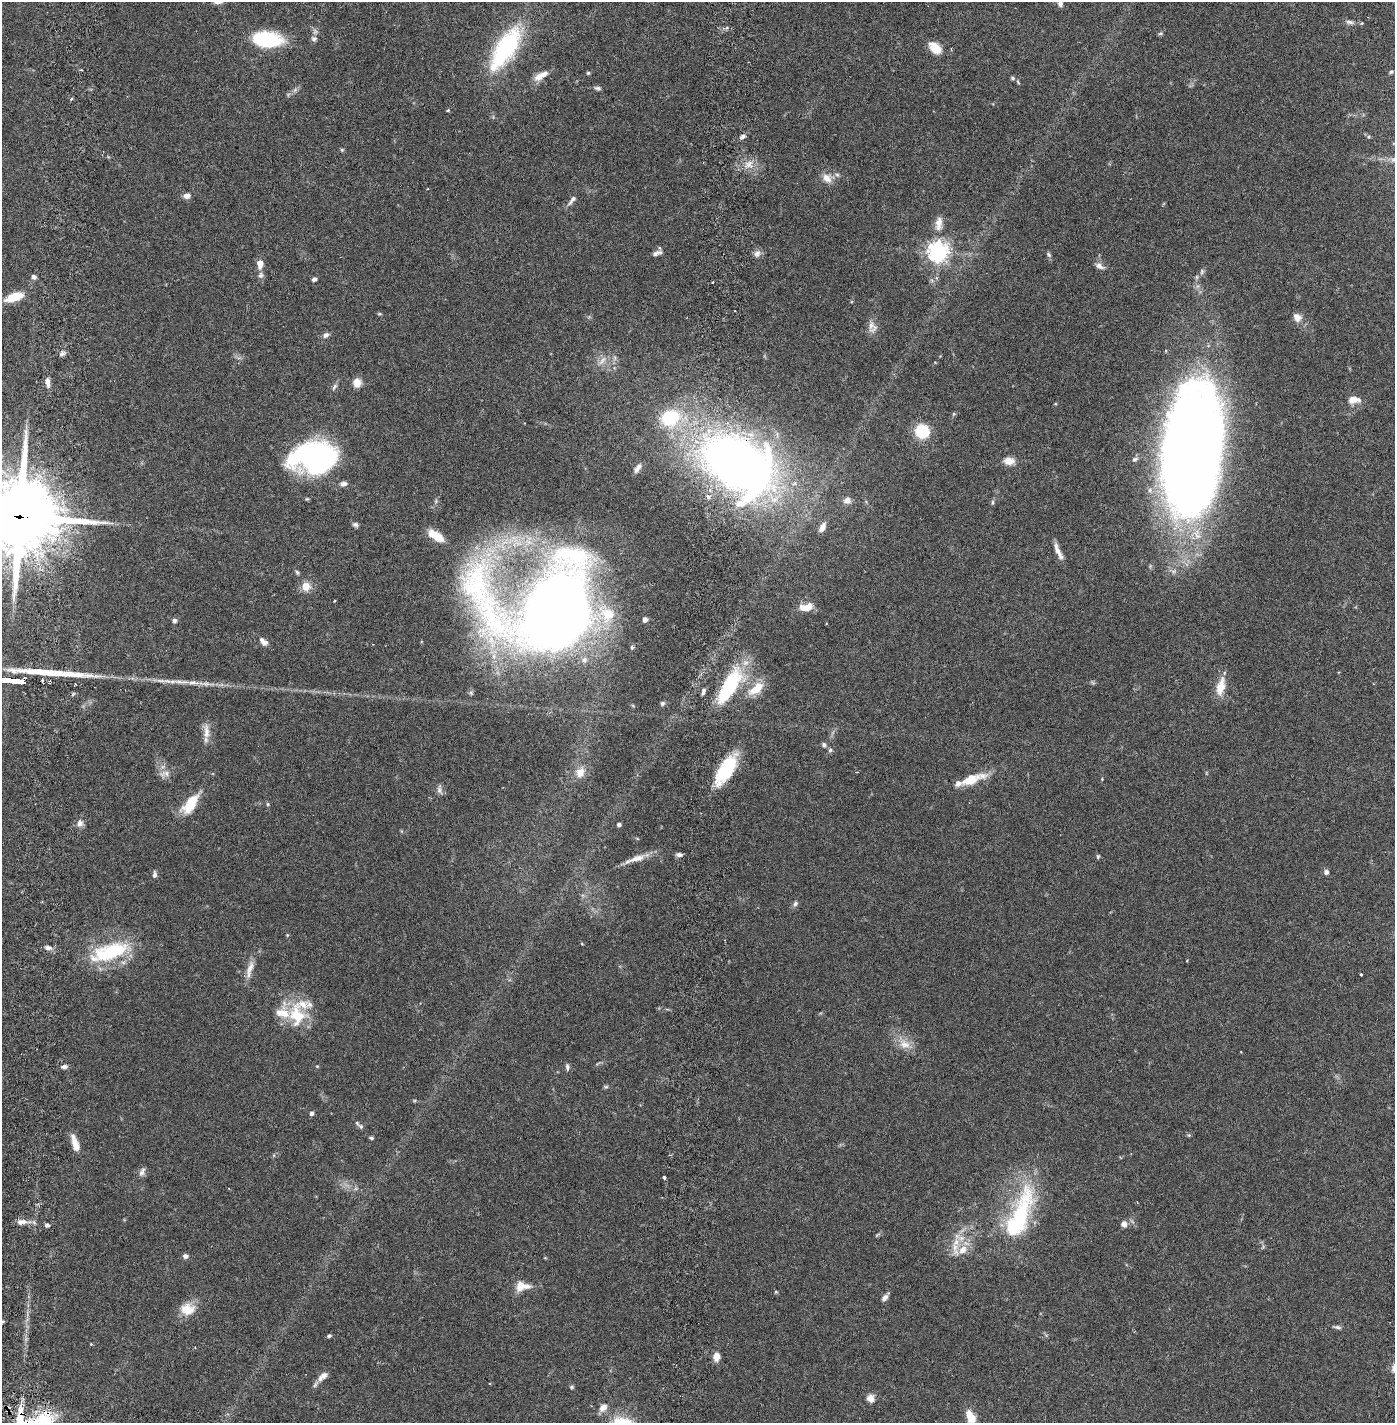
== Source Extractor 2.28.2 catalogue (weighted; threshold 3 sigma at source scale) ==
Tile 11 of 4 x 4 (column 3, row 3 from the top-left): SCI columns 2888-4280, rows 1509-2929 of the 5885 x 5856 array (HDU 1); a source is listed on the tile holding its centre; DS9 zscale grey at full resolution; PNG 1397 x 1425 px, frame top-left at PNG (2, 2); no overlay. Shown black and unused: <1% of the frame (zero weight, under 2 of 6 exposures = <1% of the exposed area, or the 3 px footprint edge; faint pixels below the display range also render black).
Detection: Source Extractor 2.28.2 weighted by HDU 2 'WHT'; one run over the whole footprint, this tile lists its part. Background 0.0405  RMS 0.004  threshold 0.0165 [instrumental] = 3 sigma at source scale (4.09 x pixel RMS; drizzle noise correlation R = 1.36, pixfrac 0.8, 0.05/0.05 arcsec/px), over >= 5 px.
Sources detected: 151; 1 long thin detection or spike segment (spike, bleed or trail) — not listed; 11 inside a brighter listed object's ellipse — not listed separately; the other 139 listed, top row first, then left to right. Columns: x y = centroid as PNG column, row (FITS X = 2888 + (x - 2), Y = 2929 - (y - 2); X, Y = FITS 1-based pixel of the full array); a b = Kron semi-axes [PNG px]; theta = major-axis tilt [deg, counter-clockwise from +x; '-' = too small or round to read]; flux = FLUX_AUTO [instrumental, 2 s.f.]
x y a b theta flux
1060 4 8 6 -80 0.88
1350 22 12 5 -5 0.87
1362 23 5 3 - 0.2
1161 33 7 5 7 0.36
267 39 24 12 -4 24
314 39 8 7 - 0.73
506 48 57 21 57 27
935 48 17 10 -43 3.5
1391 72 6 4 28 0.44
588 73 4 4 - 0.32
541 75 21 8 30 2.5
1013 78 6 5 - 0.42
1018 82 6 4 -63 0.3
598 88 9 5 -11 0.58
71 99 4 3 - 0.28
448 110 5 4 - 0.27
742 136 8 5 27 0.73
1369 137 6 4 89 0.3
342 150 5 5 - 0.31
749 164 9 7 -26 1.4
837 175 6 5 - 0.54
827 178 15 10 -47 2
187 196 8 6 6 1.1
572 200 15 5 52 1.1
939 223 19 9 84 2.4
938 252 7 7 - 160
655 253 11 6 23 0.95
757 253 11 8 55 1
1049 254 8 5 -52 0.47
260 264 9 6 -89 2.2
1099 266 13 7 -33 1.1
1202 271 8 6 76 0.58
261 275 9 7 79 0.79
34 277 6 5 - 0.74
314 279 5 4 - 0.68
14 297 19 8 20 5
379 314 6 4 -6 0.29
1297 317 12 10 -46 1.8
871 325 17 8 85 1.7
326 335 9 6 27 0.86
62 353 7 6 - 0.72
602 361 16 7 51 1.7
48 382 13 6 -82 1.2
357 383 11 10 - 1.9
334 387 12 4 59 0.64
1353 400 13 8 6 2.8
954 414 5 5 - 0.28
670 418 20 16 19 14
922 431 14 13 - 8.1
1191 450 102 41 85 470
314 457 42 27 5 58
1135 459 8 5 26 0.55
1009 461 12 8 -1 2.5
737 464 61 40 -33 220
636 470 8 7 - 0.88
344 484 9 6 7 1
708 497 6 5 - 0.79
307 499 6 4 -17 0.29
847 500 10 8 4 1.2
992 502 8 4 82 0.38
19 516 34 25 1 1900
355 524 8 6 -12 0.6
822 527 11 6 60 1.6
436 536 21 9 -34 4
1058 551 21 5 -67 2
297 572 6 5 - 0.39
306 586 11 11 - 2.5
806 607 15 8 7 3.6
552 611 72 58 -3 550
174 620 6 5 - 0.66
645 620 5 5 - 0.98
263 641 12 6 -42 1.5
42 680 3 3 - 0.87
49 682 5 3 - 0.56
181 682 27 6 -2 2.7
729 686 40 14 57 21
1221 687 24 10 77 3.7
756 689 20 10 39 5
703 691 9 4 76 0.6
662 703 6 5 - 0.52
206 731 22 8 -89 2.3
824 745 6 6 - 0.62
830 750 6 6 - 0.46
726 770 35 14 57 13
580 772 14 12 64 2.6
857 772 3 3 - 0.17
164 774 16 8 8 1.5
1102 779 3 3 - 0.17
971 780 29 12 22 4.9
439 789 14 6 -86 0.96
190 804 27 12 52 6.2
268 804 5 4 - 0.31
80 824 9 8 - 1.2
619 824 4 4 - 0.71
679 854 7 5 -6 0.81
1098 856 6 4 76 0.33
637 858 28 8 17 3
1326 872 6 6 - 0.8
154 875 9 5 83 0.69
795 904 7 6 - 0.62
582 944 5 3 - 0.18
48 948 10 6 -7 1
110 952 51 19 18 17
250 969 27 7 74 2.4
1361 974 3 2 - 0.25
297 1015 36 24 -64 11
904 1044 18 12 -30 3.1
64 1066 7 5 5 0.71
317 1066 4 4 - 0.21
567 1067 10 5 -83 0.62
606 1087 8 4 0 0.36
311 1113 6 5 - 0.5
357 1123 10 5 -48 0.5
1189 1135 6 4 41 0.29
371 1138 6 3 -8 0.38
75 1143 19 7 -72 2.9
142 1172 13 6 66 0.92
664 1177 3 3 - 0.71
1019 1215 79 24 68 27
22 1222 14 8 3 1.5
1124 1224 8 8 - 1.1
47 1225 5 5 - 0.61
877 1235 8 4 35 0.36
963 1250 15 11 49 3.2
185 1256 7 6 - 0.84
522 1286 22 13 0 3.1
776 1292 5 4 - 0.24
885 1297 10 5 47 1.1
187 1309 19 15 6 4.1
2 1322 7 4 18 0.5
1337 1327 12 4 -11 0.65
329 1336 5 4 - 0.42
91 1344 3 3 - 0.26
716 1356 9 6 87 2.2
323 1375 15 9 42 1.8
572 1387 6 5 - 0.35
870 1399 10 9 - 1.6
603 1407 12 9 47 1.7
971 1418 12 11 - 3.2
Overlapping masked pixels (flux is a lower limit): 2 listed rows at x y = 737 464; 19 516
Isophote crosses this tile's border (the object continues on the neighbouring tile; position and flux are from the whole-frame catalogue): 4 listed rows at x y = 1060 4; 19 516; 2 1322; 971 1418